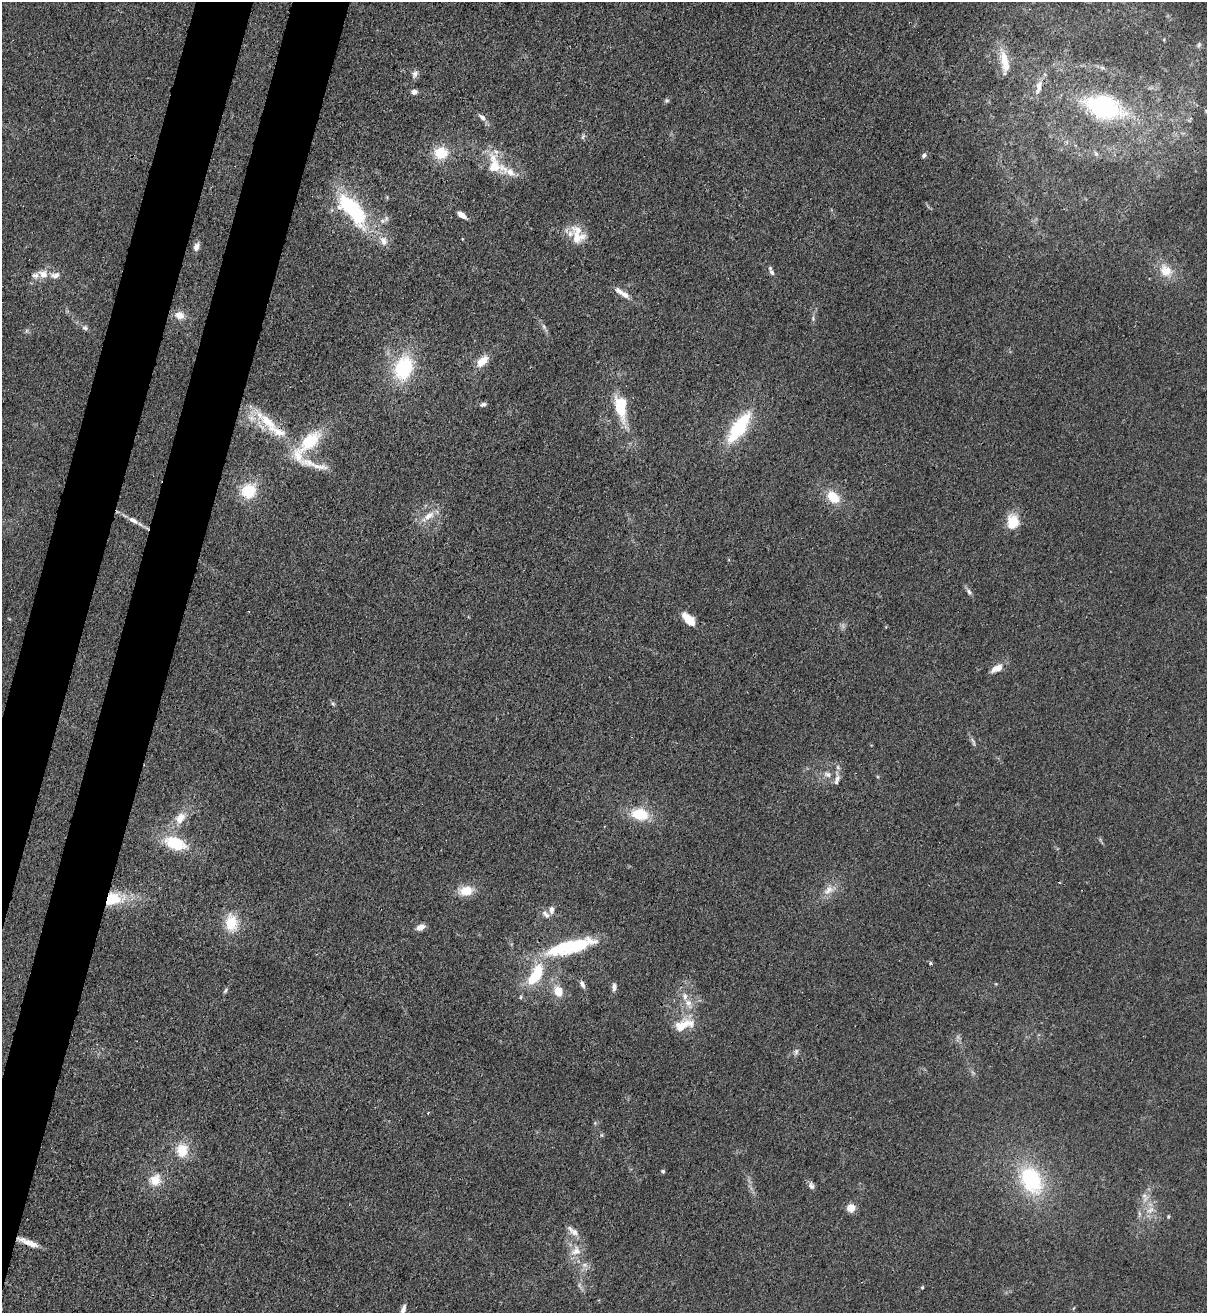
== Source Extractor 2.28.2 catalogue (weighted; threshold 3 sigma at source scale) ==
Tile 7 of 4 x 4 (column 3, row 2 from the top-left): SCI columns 2753-3957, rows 2652-3962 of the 5380 x 5306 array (HDU 1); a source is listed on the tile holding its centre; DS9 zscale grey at full resolution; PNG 1209 x 1315 px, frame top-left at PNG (2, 2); no overlay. Shown black and unused: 7% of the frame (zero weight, under 3 of 4 exposures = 7% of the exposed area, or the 3 px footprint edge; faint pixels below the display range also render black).
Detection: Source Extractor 2.28.2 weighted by HDU 2 'WHT'; one run over the whole footprint, this tile lists its part. Background 0.0233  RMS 0.0028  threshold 0.0126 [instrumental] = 3 sigma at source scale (4.5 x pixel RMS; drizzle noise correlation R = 1.50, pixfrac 1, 0.05/0.05 arcsec/px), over >= 5 px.
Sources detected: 99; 3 too faint to see at this stretch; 1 inside a brighter object's white glare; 1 cosmic-ray / hot-pixel residue — not listed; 10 inside a brighter listed object's ellipse — not listed separately; the other 84 listed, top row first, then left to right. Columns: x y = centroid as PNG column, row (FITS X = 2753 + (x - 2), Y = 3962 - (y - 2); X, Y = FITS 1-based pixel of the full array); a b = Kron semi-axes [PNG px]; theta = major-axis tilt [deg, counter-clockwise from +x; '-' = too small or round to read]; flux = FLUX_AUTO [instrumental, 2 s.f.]
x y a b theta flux
1199 45 7 5 69 0.67
1004 59 22 12 -76 5
415 74 11 7 64 1.1
1038 87 23 7 80 2.6
414 92 6 6 - 1.3
666 100 6 6 - 0.51
1104 107 45 26 -16 39
482 117 12 6 -48 1.3
583 136 8 5 66 0.62
441 153 16 14 1 7.3
1096 154 8 5 -63 0.77
924 155 6 5 - 0.72
495 166 33 20 -56 9.6
352 209 41 16 -48 32
461 215 9 5 -36 2.3
577 237 21 18 -5 6
462 239 3 2 - 0.22
383 241 13 10 -71 2.4
196 247 10 6 69 1.5
1166 271 17 14 -47 5.5
772 272 9 6 -58 0.89
43 274 11 9 -16 2.9
55 275 13 8 5 1.7
619 291 14 7 -35 1.9
180 315 13 10 -15 2.9
813 318 6 4 74 0.47
544 326 8 4 -71 0.7
85 328 8 6 -40 0.78
482 361 16 9 44 4
404 368 29 21 70 21
483 404 8 5 18 0.74
620 407 28 13 -79 11
267 421 46 14 -42 12
739 427 43 15 55 17
310 441 32 16 42 13
314 465 57 9 -17 5.7
249 491 19 16 33 8.9
833 497 15 11 -41 6.6
428 516 22 9 36 3.8
133 520 17 6 -31 2.1
1013 522 17 13 89 6.1
969 592 9 6 -43 0.89
689 619 20 9 -45 4.6
997 668 14 7 26 3.2
333 704 6 4 -45 0.45
828 774 12 8 -12 1.8
837 779 20 7 81 2.1
640 814 20 13 -10 9.2
180 818 17 11 56 4.1
175 843 23 12 -20 12
828 890 18 10 35 3.2
466 891 16 11 8 5.3
113 899 23 14 10 12
552 910 10 6 84 1.4
546 914 14 7 -42 1.5
231 923 20 14 -86 8
420 927 10 6 24 2.1
565 947 54 16 16 21
930 963 4 4 - 0.41
535 975 38 16 60 13
582 984 9 5 -66 1.1
996 984 5 3 - 0.26
614 987 11 6 81 1
225 990 8 4 50 0.51
558 991 14 11 -67 4.3
688 1003 15 9 -63 2.9
682 1026 25 13 31 6.1
796 1052 10 5 75 0.87
428 1113 3 3 - 0.24
182 1150 17 15 85 6.6
663 1171 5 4 - 0.42
155 1180 15 13 48 4.9
1031 1180 35 23 -60 26
811 1186 10 7 -67 1
1145 1199 13 6 54 1.8
851 1208 10 9 - 2.6
1150 1210 12 9 36 2.5
1168 1216 5 4 - 0.34
574 1232 14 8 -36 2.2
28 1242 25 6 -22 3.5
576 1251 15 12 23 3.6
585 1265 10 7 -15 1.5
922 1287 4 4 - 0.34
403 1309 15 6 70 1.8
Overlapping masked pixels (flux is a lower limit): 2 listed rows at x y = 113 899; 28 1242
Isophote crosses this tile's border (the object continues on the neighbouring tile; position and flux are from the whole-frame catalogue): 1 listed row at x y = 403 1309